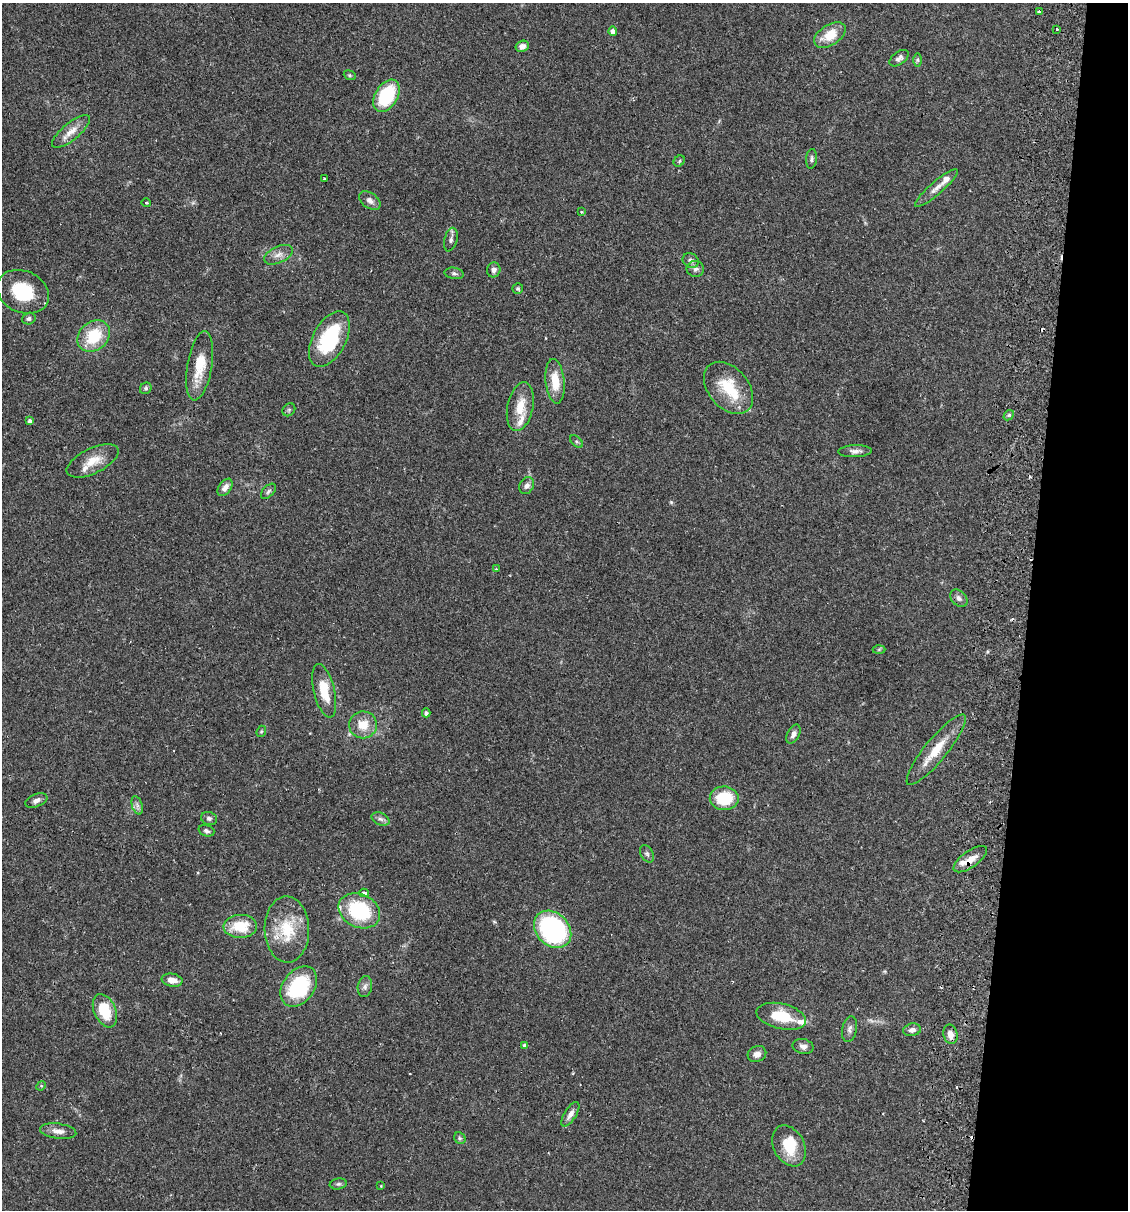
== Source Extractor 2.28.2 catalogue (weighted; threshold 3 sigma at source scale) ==
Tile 8 of 4 x 4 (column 4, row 2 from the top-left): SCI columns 3551-4676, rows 2432-3639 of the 4966 x 4858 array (HDU 1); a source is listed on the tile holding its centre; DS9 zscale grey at full resolution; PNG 1130 x 1212 px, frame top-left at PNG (2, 3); each listed source drawn as its Kron ellipse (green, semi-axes under 4 px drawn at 4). Shown black and unused: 9% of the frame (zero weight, under 2 of 3 exposures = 3% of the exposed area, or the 3 px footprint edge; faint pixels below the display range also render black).
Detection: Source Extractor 2.28.2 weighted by HDU 2 'WHT'; one run over the whole footprint, this tile lists its part. Background 0.0646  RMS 0.005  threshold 0.0225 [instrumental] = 3 sigma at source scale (4.5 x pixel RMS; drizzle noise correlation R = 1.50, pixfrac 1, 0.05/0.05 arcsec/px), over >= 5 px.
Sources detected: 98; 1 too faint to see at this stretch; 6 cosmic-ray / hot-pixel residue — neither listed nor drawn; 9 inside a brighter listed object's ellipse — not listed separately; the other 82 listed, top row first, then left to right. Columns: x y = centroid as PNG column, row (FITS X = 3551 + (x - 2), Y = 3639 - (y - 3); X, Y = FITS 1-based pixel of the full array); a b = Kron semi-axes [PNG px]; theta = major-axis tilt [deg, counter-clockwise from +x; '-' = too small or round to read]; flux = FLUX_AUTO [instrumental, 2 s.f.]
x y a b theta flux
1039 12 3 3 - 1.4
1057 29 3 3 - 0.85
613 31 4 4 - 2.7
830 35 17 10 33 9.8
522 46 7 5 25 2.5
899 58 11 6 37 1.8
917 60 6 4 90 0.91
350 75 6 4 -21 0.71
386 96 17 11 59 29
71 131 23 8 39 5.7
811 159 10 5 84 1.3
679 161 6 5 - 0.72
324 178 2 2 - 0.45
936 188 27 6 41 4.2
370 200 12 7 -37 2.6
146 203 5 3 - 0.52
581 212 4 3 - 0.47
451 240 12 6 75 1.7
279 255 15 8 25 3.4
691 260 8 7 - 1.6
695 269 9 8 - 2
494 270 7 6 - 1.9
454 273 10 5 -9 1.2
518 288 5 5 - 0.79
23 292 27 21 -24 21
29 319 7 6 - 1.2
94 336 18 14 41 19
329 339 30 16 62 33
200 366 35 12 80 13
555 381 22 9 -84 9.7
146 388 6 5 - 0.98
728 388 30 20 -49 18
520 407 25 13 78 10
289 410 7 5 46 0.87
1009 415 6 4 42 0.76
30 421 4 4 - 1.6
576 441 7 4 -44 0.89
855 451 16 6 2 2.3
93 461 28 12 26 8.6
527 485 9 7 61 2.1
225 487 10 6 54 3
268 491 9 5 46 1.2
496 569 3 3 - 0.44
959 598 10 7 -46 2
879 649 6 4 2 0.57
324 691 27 10 -76 12
426 713 4 4 - 1.3
363 725 14 13 - 8.6
261 731 6 4 68 0.62
793 734 10 6 62 1.9
936 750 44 11 51 12
724 798 14 12 -1 19
36 800 11 6 22 2.1
137 805 9 5 -72 1.6
209 818 8 6 -16 1.4
380 819 9 6 -26 1.7
206 831 8 5 -18 1.3
647 854 9 6 -59 1.2
970 859 19 8 35 5.9
364 893 5 3 - 3.4
359 911 21 16 -26 34
240 926 17 11 3 15
287 929 33 22 -88 19
553 929 21 16 -45 76
172 980 10 6 -9 3.9
299 986 22 15 53 35
365 987 10 7 78 1.8
105 1011 17 10 -66 15
781 1016 25 12 -13 16
849 1029 13 7 78 2
912 1030 9 6 10 2.2
950 1034 10 7 -76 3.6
525 1046 4 4 - 1.9
803 1046 11 7 -11 2.3
757 1054 9 8 - 2.7
41 1086 5 4 - 0.52
570 1114 14 6 58 2.9
58 1131 18 7 -7 3.8
460 1138 6 5 - 0.9
789 1146 22 15 -62 15
338 1184 8 5 9 1
381 1186 3 2 - 0.36
Overlapping masked pixels (flux is a lower limit): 2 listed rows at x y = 936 750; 970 859
Unlisted compact peaks at least as high as the median listed source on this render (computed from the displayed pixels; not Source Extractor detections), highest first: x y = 671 502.